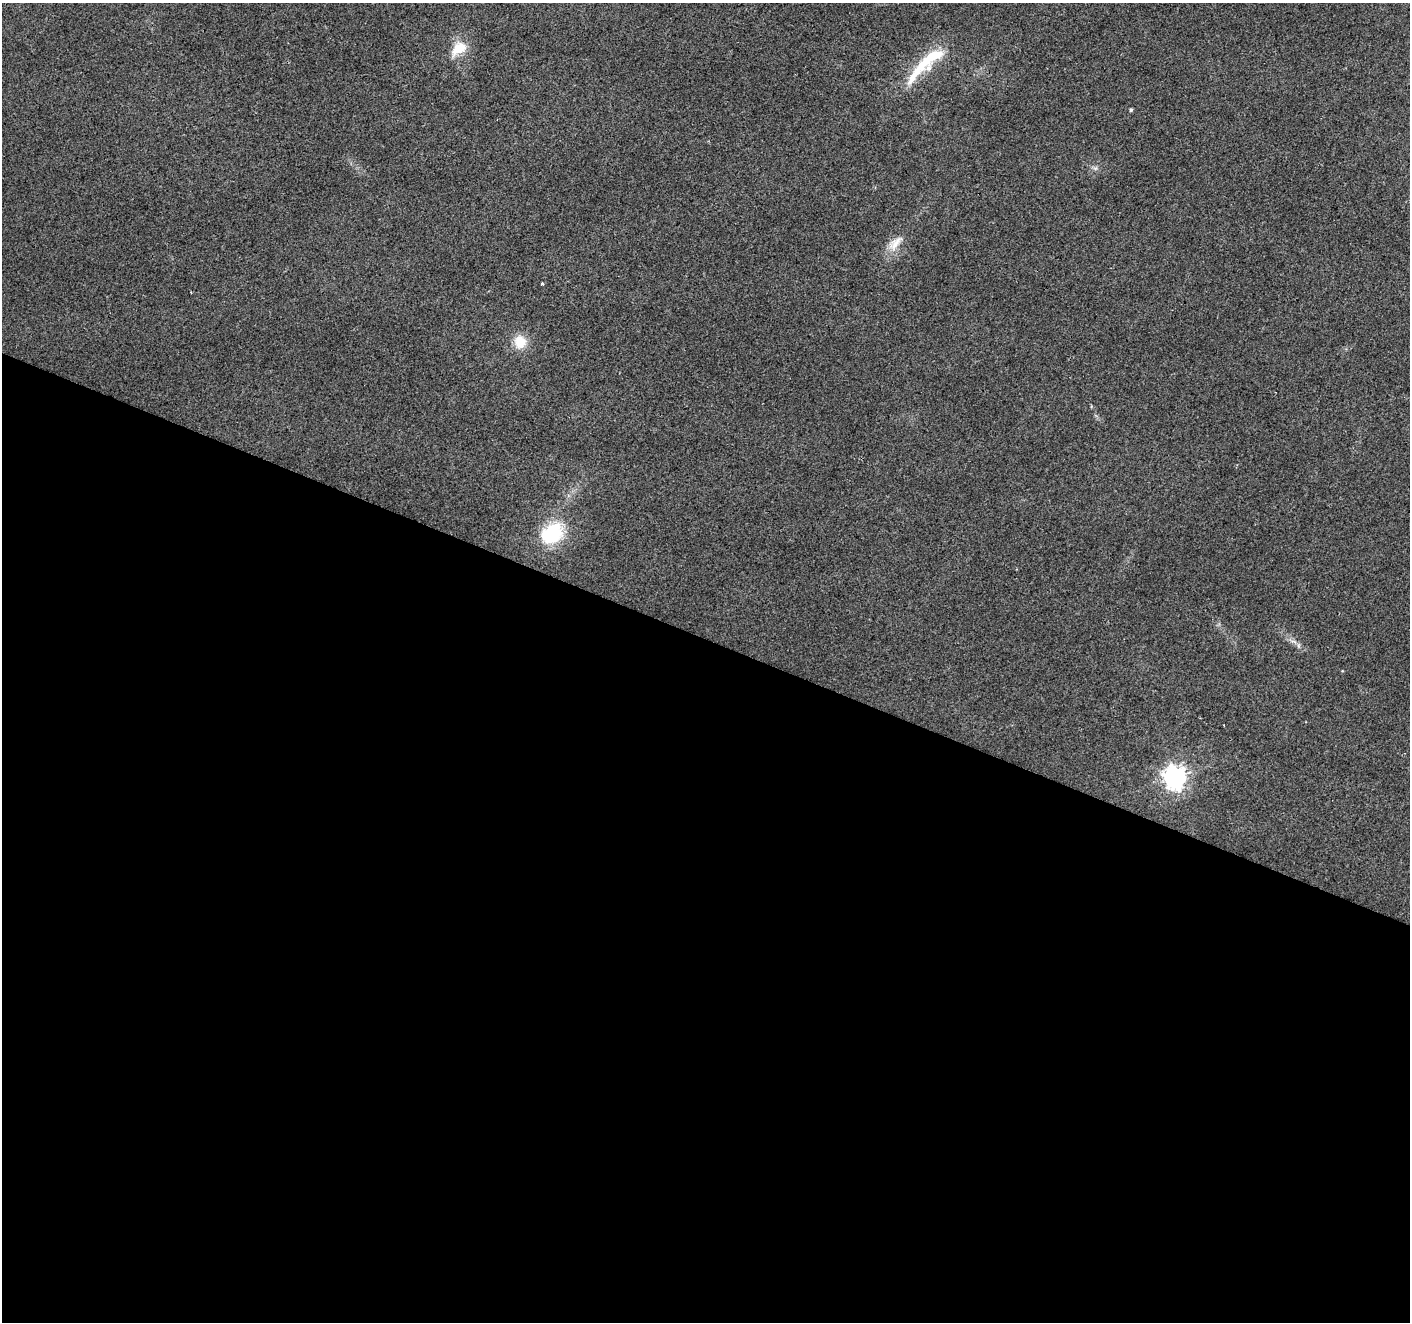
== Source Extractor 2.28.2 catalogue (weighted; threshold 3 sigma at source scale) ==
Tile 14 of 4 x 4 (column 2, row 4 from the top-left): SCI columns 1416-2823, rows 272-1591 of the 5639 x 5759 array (HDU 1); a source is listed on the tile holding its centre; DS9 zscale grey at full resolution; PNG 1412 x 1324 px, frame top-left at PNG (2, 3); no overlay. Shown black and unused: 52% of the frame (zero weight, under 2 of 3 exposures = <1% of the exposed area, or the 3 px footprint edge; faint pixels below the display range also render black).
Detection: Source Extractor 2.28.2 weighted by HDU 2 'WHT'; one run over the whole footprint, this tile lists its part. Background 0.0396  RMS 0.0086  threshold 0.0385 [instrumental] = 3 sigma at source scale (4.5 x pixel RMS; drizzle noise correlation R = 1.50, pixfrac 1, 0.0396/0.0396 arcsec/px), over >= 5 px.
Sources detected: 9; all 9 listed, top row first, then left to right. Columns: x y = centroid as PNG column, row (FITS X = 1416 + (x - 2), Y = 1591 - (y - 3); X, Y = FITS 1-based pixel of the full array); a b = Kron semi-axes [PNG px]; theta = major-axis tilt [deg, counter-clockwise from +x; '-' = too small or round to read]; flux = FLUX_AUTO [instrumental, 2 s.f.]
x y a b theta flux
459 48 22 13 35 18
925 64 69 14 44 45
1131 110 4 4 - 1.3
1095 168 7 4 -18 1.8
895 243 27 11 46 12
542 284 3 3 - 1.2
520 342 16 14 -74 16
552 534 23 19 38 58
1175 777 8 8 - 580